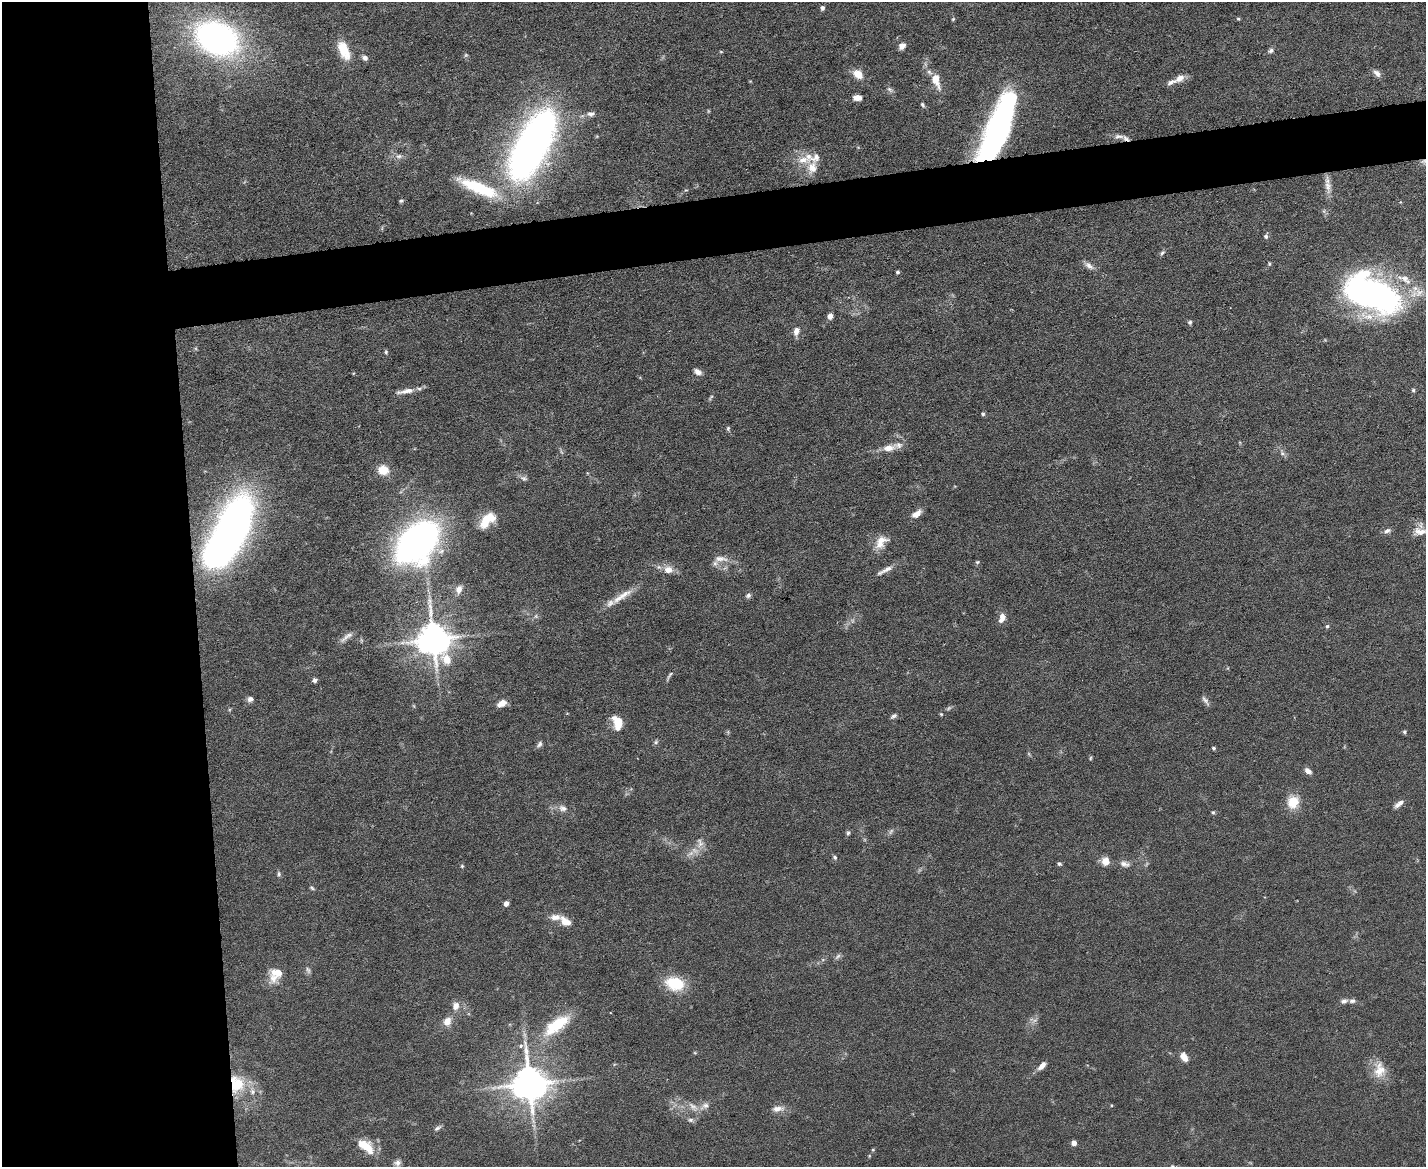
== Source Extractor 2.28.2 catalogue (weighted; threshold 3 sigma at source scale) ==
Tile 7 of 3 x 4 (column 1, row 3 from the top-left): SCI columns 131-1554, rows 1166-2330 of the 4641 x 4660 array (HDU 1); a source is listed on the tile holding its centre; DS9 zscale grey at full resolution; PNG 1428 x 1169 px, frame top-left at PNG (2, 2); no overlay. Shown black and unused: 18% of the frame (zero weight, under 5 of 9 exposures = <1% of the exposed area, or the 3 px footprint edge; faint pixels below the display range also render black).
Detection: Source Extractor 2.28.2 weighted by HDU 2 'WHT'; one run over the whole footprint, this tile lists its part. Background 0.0828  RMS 0.0041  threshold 0.0169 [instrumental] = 3 sigma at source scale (4.09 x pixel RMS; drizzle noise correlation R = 1.36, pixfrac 0.8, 0.05/0.05 arcsec/px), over >= 5 px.
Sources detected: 143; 8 too faint to see at this stretch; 3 inside a brighter object's white glare — not listed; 12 inside a brighter listed object's ellipse — not listed separately; the other 120 listed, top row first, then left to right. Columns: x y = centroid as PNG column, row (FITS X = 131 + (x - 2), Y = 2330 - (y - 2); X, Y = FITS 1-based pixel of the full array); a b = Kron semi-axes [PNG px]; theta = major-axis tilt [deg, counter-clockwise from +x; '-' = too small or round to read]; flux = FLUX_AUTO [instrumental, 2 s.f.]
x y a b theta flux
822 8 5 5 - 1
953 19 6 3 45 0.43
1238 19 5 4 - 0.47
217 38 38 27 -24 120
902 46 8 7 - 2.1
344 50 25 12 -67 8.9
1271 51 7 6 - 1.1
721 52 5 3 - 0.31
365 58 7 6 - 1.4
1377 73 12 7 -44 1.8
858 74 9 7 -41 6.2
1180 78 13 8 32 2.8
936 80 18 8 -76 6.3
890 89 10 6 -37 1.1
858 97 8 5 0 3.4
922 105 7 4 -60 0.7
591 114 11 7 6 1.8
1000 127 64 22 68 110
1119 136 15 6 4 2
532 145 74 28 62 220
399 156 10 6 -5 1.7
803 160 18 11 -2 5.9
1328 186 19 9 -80 3.4
478 188 50 12 -23 21
401 201 6 4 14 0.61
1266 236 7 5 77 0.94
1162 253 8 5 55 0.81
1269 264 5 4 - 0.5
1089 266 13 6 -39 2
898 272 4 3 - 0.66
1405 278 12 9 -39 3.4
1419 292 15 11 37 4.7
1370 295 44 34 -79 90
830 316 6 5 - 2.1
1190 322 6 5 - 0.71
796 331 11 7 72 2.5
386 352 6 4 89 0.56
698 372 10 6 -27 2
1413 390 5 5 - 0.58
406 391 26 6 9 3.2
711 397 10 3 50 0.67
983 414 5 5 - 0.59
728 428 6 5 - 0.62
889 448 19 9 13 4.5
1282 453 8 5 -30 1.1
383 470 11 9 -7 6.5
523 478 11 6 -20 1.3
916 514 13 7 35 2.9
486 518 25 11 12 7.6
1387 531 10 6 27 1.4
1420 531 18 9 -2 3.8
229 533 70 23 63 300
417 542 44 29 46 160
881 542 20 12 47 5.2
720 559 20 8 -1 3.4
977 562 5 5 - 0.51
668 570 11 9 -4 3.8
885 570 25 5 28 2.8
459 589 12 8 74 2.5
624 594 27 9 32 5.6
748 595 7 6 - 0.99
536 616 6 4 72 0.63
1002 618 10 6 69 3.3
1327 626 5 5 - 0.68
346 637 23 6 37 2.2
433 639 11 9 -68 910
669 676 16 3 60 0.94
315 680 5 5 - 1.1
250 699 7 6 - 1.6
1205 700 15 5 -55 1.4
502 703 10 6 28 3.2
941 714 5 3 - 0.41
893 716 9 5 33 0.95
617 722 15 9 -73 7.4
1404 732 6 5 - 0.55
656 742 6 5 - 0.73
539 744 10 5 58 1.1
1214 748 4 4 - 0.6
1090 758 6 4 87 0.46
1308 771 8 6 -37 2
1293 802 13 11 66 8.7
1399 804 13 5 38 2.1
563 808 12 9 -17 2.2
1213 812 5 4 - 0.59
848 833 6 5 - 0.78
700 843 15 9 -80 2.8
835 857 7 5 -52 0.77
1105 861 9 8 - 3.9
1059 864 5 4 - 0.69
1125 864 14 8 -9 2.2
462 866 5 5 - 0.48
279 874 7 5 -78 0.8
312 888 8 4 -35 0.65
506 903 5 4 - 2.2
555 917 15 8 -1 3.2
565 921 10 7 -33 6.1
838 956 10 4 45 0.95
277 972 17 11 -7 5.2
675 983 21 15 -15 15
1344 1001 9 6 17 1.4
456 1006 10 8 68 2.9
447 1021 12 10 66 3.5
557 1025 39 15 36 18
521 1046 6 5 - 0.82
1184 1057 9 6 -56 4.2
1042 1066 12 6 49 2.5
1379 1070 22 15 84 7.1
237 1084 19 15 -84 14
529 1084 11 10 - 1000
252 1092 8 8 - 2
1111 1105 4 3 - 0.32
705 1106 16 8 26 2.7
777 1109 15 7 9 2.8
691 1120 8 6 -14 1
437 1128 10 5 32 1
1074 1143 4 4 - 3.4
365 1146 23 12 -46 7.8
873 1150 4 4 - 0.49
397 1163 9 9 - 1.7
1173 1166 6 5 - 0.73
Overlapping masked pixels (flux is a lower limit): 2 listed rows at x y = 1000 127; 237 1084
Isophote crosses this tile's border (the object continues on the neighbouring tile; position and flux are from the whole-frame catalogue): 2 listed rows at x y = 1420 531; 1173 1166